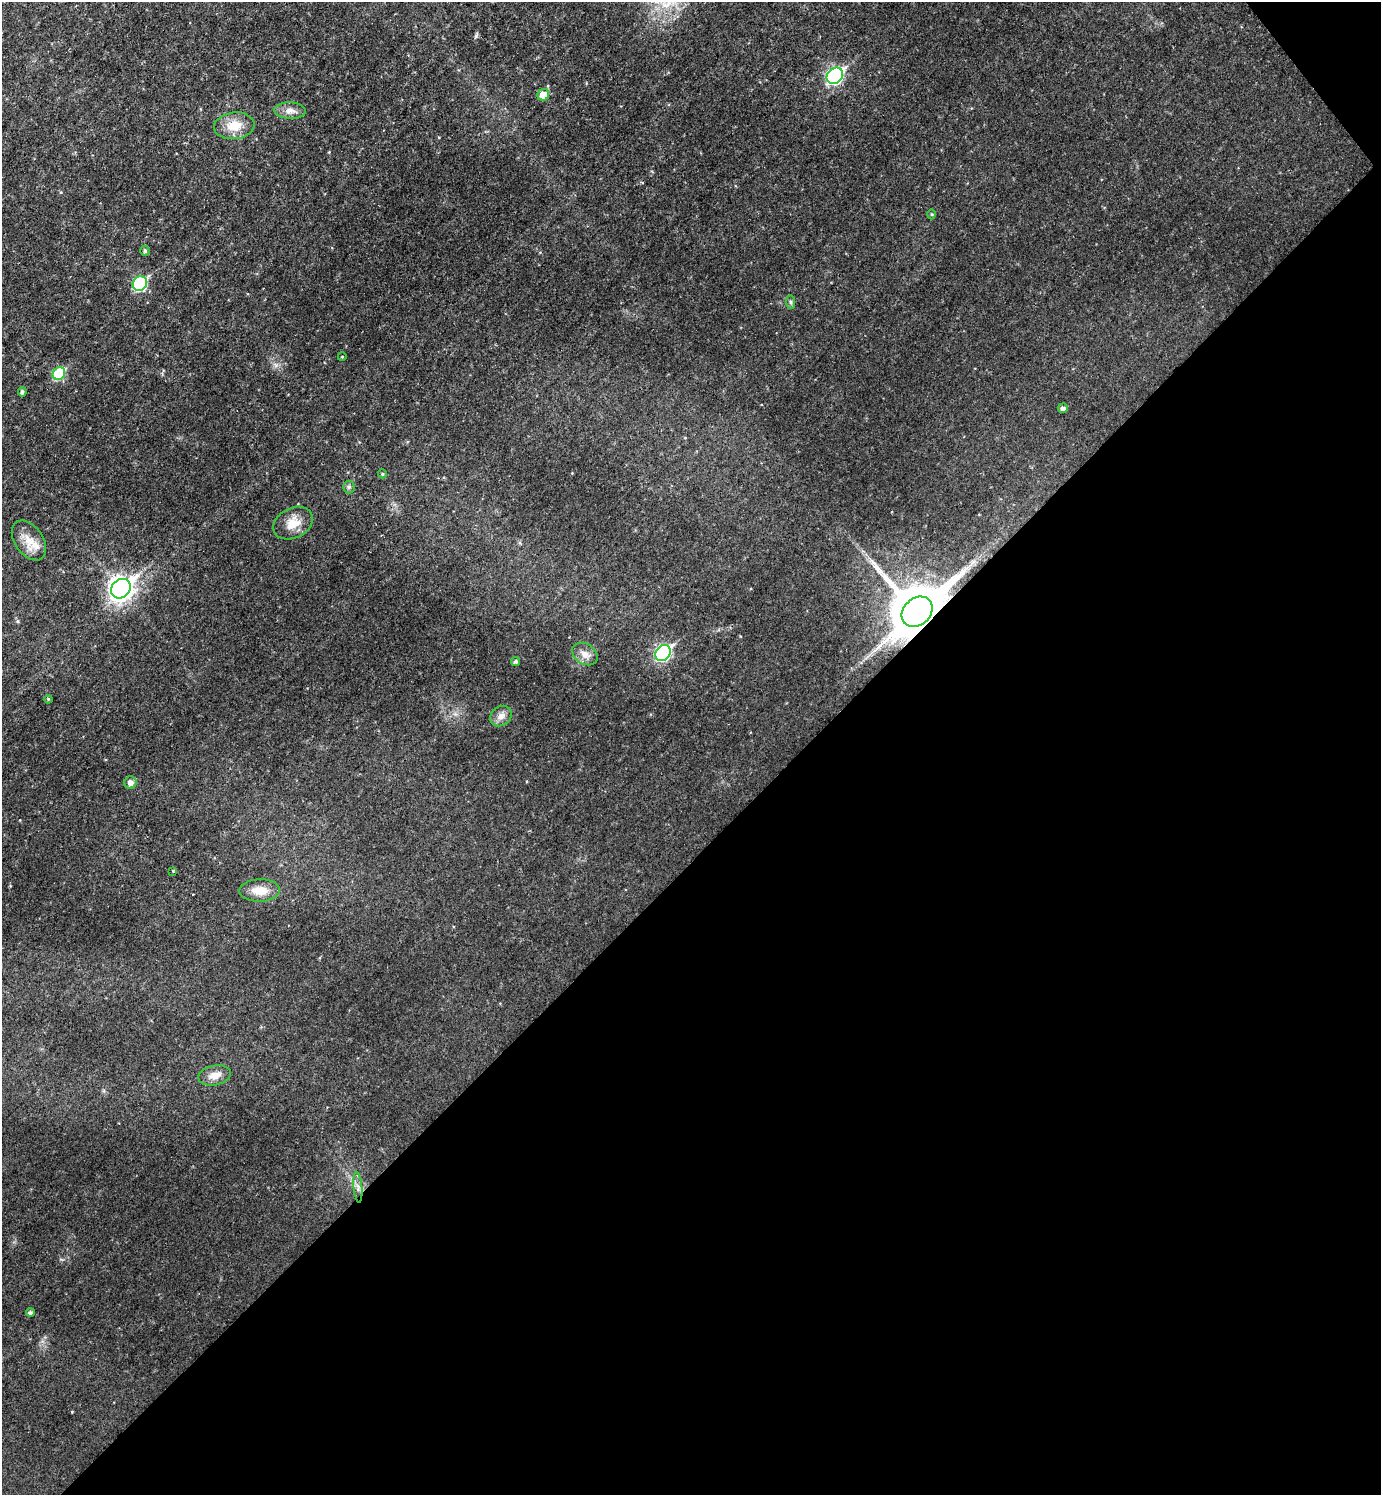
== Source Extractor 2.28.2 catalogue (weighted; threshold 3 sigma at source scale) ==
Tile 12 of 4 x 4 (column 4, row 3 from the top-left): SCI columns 4296-5674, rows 1496-2988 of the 5973 x 5975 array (HDU 1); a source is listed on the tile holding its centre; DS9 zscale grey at full resolution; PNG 1383 x 1497 px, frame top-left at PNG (2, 2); each listed source drawn as its Kron ellipse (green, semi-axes under 4 px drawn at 4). Shown black and unused: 43% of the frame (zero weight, under 2 of 3 exposures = <1% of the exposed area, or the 3 px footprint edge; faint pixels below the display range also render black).
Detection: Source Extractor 2.28.2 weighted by HDU 2 'WHT'; one run over the whole footprint, this tile lists its part. Background 0.0392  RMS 0.0076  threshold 0.0341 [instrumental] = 3 sigma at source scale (4.5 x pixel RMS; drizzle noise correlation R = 1.50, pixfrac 1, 0.05/0.05 arcsec/px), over >= 5 px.
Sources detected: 31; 1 cosmic-ray / hot-pixel residue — neither listed nor drawn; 1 inside a brighter listed object's ellipse — not listed separately; the other 29 listed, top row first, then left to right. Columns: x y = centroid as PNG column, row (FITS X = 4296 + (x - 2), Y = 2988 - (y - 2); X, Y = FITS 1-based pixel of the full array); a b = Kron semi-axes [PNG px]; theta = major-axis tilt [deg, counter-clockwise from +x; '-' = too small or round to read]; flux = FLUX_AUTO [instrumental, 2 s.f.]
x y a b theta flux
835 76 9 7 43 160
543 95 6 5 - 12
290 111 16 8 -3 5.2
234 126 20 13 7 14
932 214 5 3 - 0.75
145 251 5 4 - 1.4
140 284 7 7 - 79
791 302 7 4 -88 1.3
342 357 4 3 - 0.55
59 374 7 6 - 42
22 392 4 4 - 1.6
1063 408 5 4 - 2.4
382 474 4 4 - 0.89
349 487 6 6 - 1.5
293 523 20 15 28 12
29 540 22 14 -55 11
121 589 10 9 - 470
917 612 17 13 42 4700
663 653 9 7 43 110
585 654 14 10 -34 5.4
515 661 4 3 - 1.4
48 699 4 3 - 0.76
501 716 11 9 37 4.8
130 783 6 6 - 4.7
173 871 3 2 - 0.94
260 890 20 11 2 11
215 1075 16 9 11 7
358 1187 15 3 -85 2.3
30 1313 4 4 - 1.9
Overlapping masked pixels (flux is a lower limit): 1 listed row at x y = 917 612